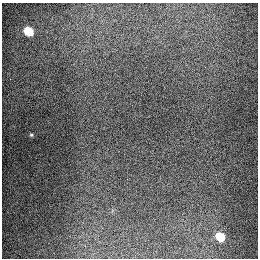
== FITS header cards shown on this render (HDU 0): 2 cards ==
NAXIS1  =                  256
NAXIS2  =                  256

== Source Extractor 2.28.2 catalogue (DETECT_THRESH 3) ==
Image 256 x 256 px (HDU 0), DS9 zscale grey, 1 PNG px = 1 image px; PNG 260 x 260 px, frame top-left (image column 1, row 256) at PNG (2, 3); no overlay
Background 1290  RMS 26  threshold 78.5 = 3 sigma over >= 5 px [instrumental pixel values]
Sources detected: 4; all 4 listed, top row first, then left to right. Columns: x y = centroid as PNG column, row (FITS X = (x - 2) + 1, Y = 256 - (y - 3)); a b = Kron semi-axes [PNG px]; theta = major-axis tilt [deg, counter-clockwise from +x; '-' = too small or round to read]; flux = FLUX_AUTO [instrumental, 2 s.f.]
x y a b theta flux
28 31 7 5 -39 78000
10 79 2 2 - 1900
31 135 5 4 - 2100
220 237 7 5 -42 59000